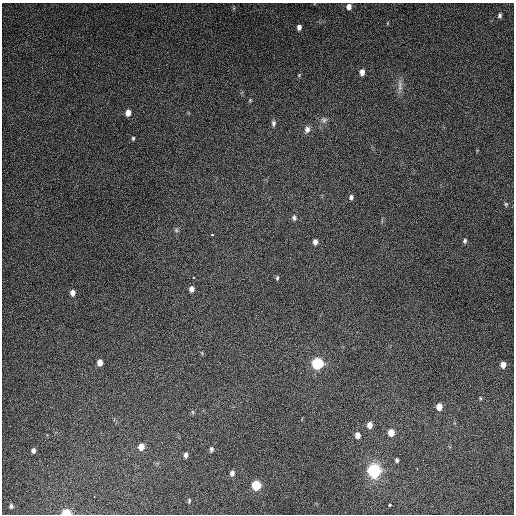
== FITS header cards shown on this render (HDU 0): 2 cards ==
NAXIS1  =                  512
NAXIS2  =                  512

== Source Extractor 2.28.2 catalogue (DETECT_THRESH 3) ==
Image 512 x 512 px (HDU 0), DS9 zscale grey, 1 PNG px = 1 image px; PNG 516 x 516 px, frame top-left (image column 1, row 512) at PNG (2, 3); no overlay
Background 4910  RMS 310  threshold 921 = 3 sigma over >= 5 px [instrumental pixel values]
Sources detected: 44; all 44 listed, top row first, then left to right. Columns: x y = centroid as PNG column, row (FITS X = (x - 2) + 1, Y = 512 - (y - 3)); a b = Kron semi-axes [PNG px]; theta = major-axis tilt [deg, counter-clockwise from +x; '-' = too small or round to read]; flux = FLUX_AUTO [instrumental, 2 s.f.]
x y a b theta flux
349 7 6 5 - 1.0e+05
500 15 5 4 - 4.3e+04
299 27 6 5 - 8.0e+04
362 72 5 4 - 1.2e+05
299 75 4 4 - 1.9e+04
400 86 18 6 -88 1.3e+05
250 100 6 3 46 2.2e+04
128 113 6 5 - 1.5e+05
324 120 8 7 - 6.7e+04
273 123 9 6 -88 5.4e+04
307 129 9 7 72 8.8e+04
133 138 5 4 - 2.9e+04
351 197 6 5 - 5.6e+04
506 204 6 5 - 3.1e+04
294 218 8 6 -68 5.7e+04
176 230 6 6 - 3.9e+04
212 235 3 3 - 5.1e+04
465 241 6 5 - 4.1e+04
315 242 5 4 - 8.3e+04
193 278 2 2 - 1.7e+04
277 278 6 4 89 3.1e+04
191 289 6 5 - 9.0e+04
72 293 6 5 - 1.1e+05
100 362 5 4 - 1.4e+05
317 363 8 8 - 1.1e+06
503 365 5 5 - 1.6e+05
480 398 5 4 - 2.2e+04
439 407 6 5 - 1.8e+05
193 412 6 4 -88 2.6e+04
369 425 7 6 - 1.3e+05
391 433 6 6 - 2.4e+05
357 435 6 5 - 1.3e+05
141 447 6 5 - 1.8e+05
211 449 6 4 86 5.3e+04
33 451 5 4 - 7.1e+04
185 455 6 4 86 7.2e+04
397 460 5 4 - 4.0e+04
374 470 10 10 - 1.7e+06
232 473 6 5 - 7.1e+04
256 485 7 6 - 7.0e+05
189 501 5 3 - 2.8e+04
390 505 3 3 - 7.4e+04
11 506 5 4 - 4.1e+04
66 513 7 5 -3 4.8e+05
At the frame edge (FLAGS 8, measured only in part): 1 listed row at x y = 66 513